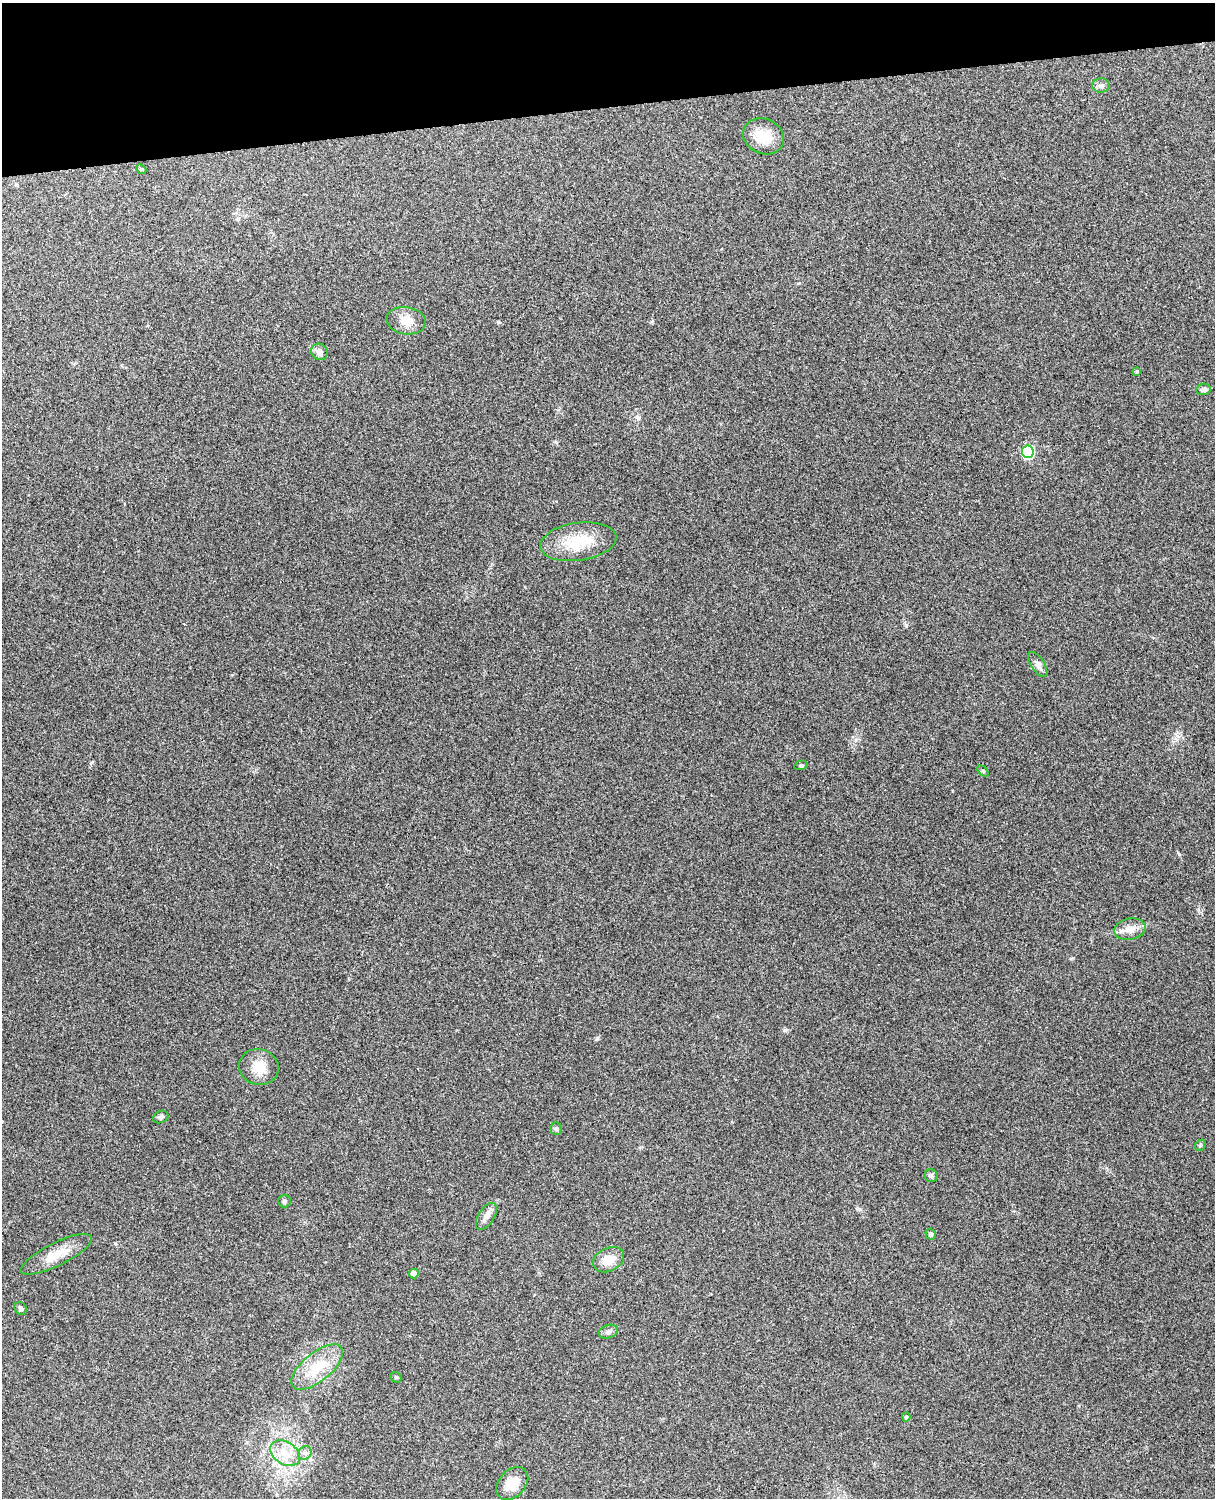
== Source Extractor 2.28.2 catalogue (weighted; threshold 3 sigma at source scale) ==
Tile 3 of 4 x 3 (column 3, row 1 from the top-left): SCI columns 2543-3755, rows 3155-4650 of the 5088 x 4927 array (HDU 1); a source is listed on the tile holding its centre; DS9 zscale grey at full resolution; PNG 1217 x 1500 px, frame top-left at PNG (2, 3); each listed source drawn as its Kron ellipse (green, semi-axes under 4 px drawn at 4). Shown black and unused: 7% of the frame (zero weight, under 3 of 4 exposures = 6% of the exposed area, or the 3 px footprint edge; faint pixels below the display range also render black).
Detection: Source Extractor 2.28.2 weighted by HDU 2 'WHT'; one run over the whole footprint, this tile lists its part. Background 0.265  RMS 0.0089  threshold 0.0403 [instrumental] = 3 sigma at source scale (4.5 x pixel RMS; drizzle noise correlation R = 1.50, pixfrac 1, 0.05/0.05 arcsec/px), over >= 5 px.
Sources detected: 32; all 32 listed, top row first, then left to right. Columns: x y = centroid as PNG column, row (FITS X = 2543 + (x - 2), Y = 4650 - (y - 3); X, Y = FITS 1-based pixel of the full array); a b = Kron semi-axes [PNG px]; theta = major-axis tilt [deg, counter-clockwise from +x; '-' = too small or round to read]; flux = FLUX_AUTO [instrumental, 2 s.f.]
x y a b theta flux
1101 86 9 7 1 3
763 136 21 17 -25 20
141 169 5 4 - 1
406 321 20 13 -10 12
319 352 8 7 - 5.2
1137 371 4 4 - 1.1
1204 389 7 5 10 2.9
1028 452 6 6 - 77
578 542 38 19 8 33
1038 664 14 6 -56 4.1
801 765 6 4 16 1.4
983 771 6 4 -45 1.1
1130 929 16 10 10 8.6
259 1067 20 17 -16 15
161 1117 8 6 26 2.2
556 1128 6 5 - 1.6
1200 1145 6 5 - 1.2
931 1176 7 6 - 2
284 1201 6 6 - 1.8
486 1216 15 8 58 5.4
930 1234 5 5 - 1.6
56 1254 39 11 26 17
609 1260 16 11 26 13
414 1274 5 4 - 8.2
20 1308 7 5 -54 2.5
608 1332 10 6 19 2.7
317 1367 31 14 39 26
396 1377 6 5 - 1.2
906 1417 4 4 - 1.7
285 1453 16 11 -32 13
305 1453 7 6 - 2.6
512 1483 19 13 46 16
Unlisted compact peaks at least as high as the median listed source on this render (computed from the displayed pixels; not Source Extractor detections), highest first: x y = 785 1030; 1179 854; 597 1038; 115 1243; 498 322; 799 283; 860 1209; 556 442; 906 626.